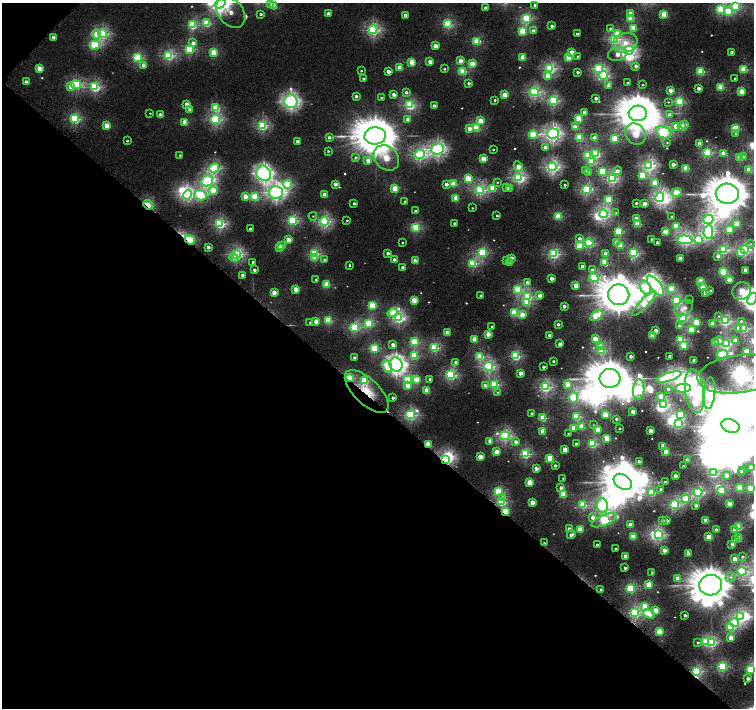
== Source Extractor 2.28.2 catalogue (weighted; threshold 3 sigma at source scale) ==
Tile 9 of 4 x 4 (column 1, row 3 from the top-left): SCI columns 24-1526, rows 1659-3069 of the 6052 x 6055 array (HDU 1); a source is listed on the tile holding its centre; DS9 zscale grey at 2 x 2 block average (1 PNG px = mean of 2 x 2 image px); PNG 756 x 710 px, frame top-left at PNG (2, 3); each listed source drawn as its Kron ellipse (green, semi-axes under 4 px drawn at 4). Shown black and unused: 44% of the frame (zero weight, under 4 of 8 exposures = <1% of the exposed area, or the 3 px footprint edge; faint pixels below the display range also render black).
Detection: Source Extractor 2.28.2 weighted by HDU 2 'WHT'; one run over the whole footprint, this tile lists its part. Background 4.05e-04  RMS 0.0014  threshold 0.00554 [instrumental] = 3 sigma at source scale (4.09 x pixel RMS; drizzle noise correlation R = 1.36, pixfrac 0.8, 0.0396/0.0396 arcsec/px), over >= 5 px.
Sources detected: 602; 12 too faint to see at this stretch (2 x 2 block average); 40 inside a brighter object's white glare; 1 long thin detection or spike segment (spike, bleed or trail) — neither listed nor drawn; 8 inside a brighter listed object's ellipse — not listed separately; of the other 541, all 500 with FLUX_AUTO >= 0.327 (the completeness limit of this list) listed and drawn (41 fainter detections not listed), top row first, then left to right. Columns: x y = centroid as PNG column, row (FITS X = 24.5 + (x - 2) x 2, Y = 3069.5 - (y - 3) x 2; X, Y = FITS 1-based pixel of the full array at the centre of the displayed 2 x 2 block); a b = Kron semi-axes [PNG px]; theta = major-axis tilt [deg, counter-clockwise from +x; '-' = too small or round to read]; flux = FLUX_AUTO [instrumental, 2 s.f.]
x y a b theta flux
220 4 6 4 33 120
271 4 4 3 - 1
535 5 2 2 - 1.4
274 6 3 3 - 14
735 6 4 4 - 36
485 8 2 2 - 2
721 9 4 3 - 33
728 11 4 4 - 11
231 12 17 12 -52 5.6
328 13 2 2 - 2.4
630 13 3 2 - 3.2
261 14 2 2 - 0.93
664 14 3 3 - 14
405 15 2 2 - 1.8
526 18 4 4 - 38
631 18 3 3 - 15
207 23 3 3 - 19
448 24 3 3 - 30
193 25 3 3 - 26
552 26 2 2 - 2
633 28 3 3 - 13
610 29 3 3 - 1
373 30 4 4 - 56
522 31 3 3 - 19
534 31 3 3 - 2.8
617 33 4 3 - 8.7
97 34 4 4 - 6.7
103 34 4 4 - 45
577 34 2 2 - 1.4
53 37 3 2 - 2.3
614 39 4 3 - 40
477 41 3 3 - 23
193 43 3 3 - 3
625 43 12 9 16 8.2
95 45 5 4 - 31
435 46 3 3 - 6.3
189 49 3 3 - 30
629 50 5 4 - 56
572 52 3 3 - 5.3
732 52 2 2 - 2.5
214 53 3 3 - 17
617 54 10 6 16 5.7
169 55 4 3 - 43
577 56 3 3 - 0.44
137 57 4 3 - 31
523 57 3 3 - 12
569 57 3 3 - 13
430 61 3 2 - 4.4
460 61 3 3 - 4.7
412 62 3 3 - 12
472 64 3 3 - 8.8
144 65 3 3 - 4.4
636 66 2 2 - 2
39 68 3 3 - 7.5
400 68 3 3 - 8.3
550 68 4 3 - 50
598 68 4 3 - 36
444 69 2 2 - 0.74
744 69 3 3 - 20
361 71 2 2 - 0.49
388 71 3 2 - 3.3
463 71 3 3 - 21
578 72 2 2 - 1.5
701 72 3 3 - 21
604 75 4 4 - 38
548 76 3 3 - 5.8
363 78 2 2 - 0.74
735 79 2 2 - 0.87
26 82 3 3 - 3.8
469 83 2 2 - 1.3
628 83 2 2 - 0.81
76 85 5 3 - 34
608 85 3 2 - 2.5
643 85 2 2 - 0.4
71 87 3 3 - 6.5
95 87 4 3 - 40
721 87 3 3 - 15
699 88 2 2 - 2.9
671 90 2 2 - 5.2
406 92 3 3 - 1.4
534 92 4 4 - 53
742 92 3 3 - 13
394 94 2 2 - 3.4
505 95 3 3 - 12
356 96 2 2 - 1.6
381 98 2 2 - 0.47
596 98 2 2 - 2.2
495 100 2 2 - 0.75
291 101 7 6 - 110
553 101 4 3 - 44
668 102 4 3 - 0.45
679 102 3 3 - 33
187 104 3 2 - 4
410 105 4 3 - 42
434 106 2 2 - 2
216 108 4 3 - 17
190 110 3 2 - 3.2
584 112 2 2 - 3.2
150 113 2 2 - 0.33
638 113 9 8 - 1500
161 115 3 3 - 4.9
669 115 3 3 - 3.1
75 119 4 3 - 35
215 119 4 4 - 48
408 119 2 2 - 3
579 119 3 3 - 15
480 121 3 3 - 12
185 122 3 3 - 9.4
685 124 4 3 - 1.3
262 125 4 3 - 43
107 126 3 3 - 11
676 126 3 3 - 4.8
681 126 3 3 - 23
575 127 3 3 - 4.8
469 128 3 3 - 4.2
476 128 3 3 - 16
736 129 3 3 - 22
664 132 8 5 -27 52
736 133 3 3 - 0.75
553 134 6 5 - 100
635 134 11 9 -52 19
533 135 4 3 - 26
375 136 11 8 5 1900
329 137 3 3 - 1.3
579 138 3 3 - 20
595 138 3 3 - 6.3
615 139 3 3 - 23
127 141 2 2 - 0.67
297 141 2 2 - 2.4
667 143 3 3 - 0.36
700 143 2 2 - 5.3
545 147 3 2 - 4.5
438 149 6 5 - 95
493 149 2 2 - 0.66
328 151 3 2 - 0.61
707 152 4 3 - 37
723 153 3 2 - 8.9
420 154 5 4 - 58
596 154 3 3 - 27
180 155 2 2 - 0.48
588 156 3 3 - 18
744 157 3 3 - 1.4
355 158 3 3 - 0.93
386 158 14 11 -45 18
740 158 3 3 - 13
483 159 3 3 - 11
368 160 3 3 - 3.6
591 162 3 3 - 15
673 164 2 2 - 3.4
649 165 4 4 - 69
518 167 5 3 - 6.8
552 167 4 4 - 78
214 168 5 4 - 45
686 168 3 3 - 16
749 170 3 3 - 10
585 171 3 2 - 5.6
602 171 3 3 - 19
617 171 5 3 - 2.8
589 172 3 3 - 1.6
264 173 8 7 - 130
642 175 3 3 - 17
518 177 4 3 - 53
468 179 3 3 - 18
612 179 4 3 - 51
207 181 6 5 - 57
497 182 4 3 - 0.48
655 183 3 3 - 15
288 184 4 4 - 30
335 184 2 2 - 3.4
446 184 3 3 - 2.3
453 184 3 3 - 11
565 185 2 2 - 0.75
493 188 4 3 - 17
507 188 3 2 - 2.1
510 188 3 3 - 0.48
395 189 3 3 - 18
586 189 3 3 - 50
480 190 4 4 - 47
213 191 5 4 - 17
276 192 7 6 - 110
676 192 5 3 - 16
727 194 11 10 - 1800
187 195 5 4 - 41
200 195 6 5 - 37
324 195 3 3 - 6.6
245 196 3 3 - 6
255 197 3 3 - 22
660 197 5 4 - 57
456 198 3 3 - 8.4
609 200 4 3 - 25
405 202 2 2 - 1.1
354 203 2 2 - 1.1
636 203 2 2 - 1.1
644 204 3 2 - 5.7
148 205 5 3 - 17
472 208 2 2 - 0.43
415 211 2 2 - 0.98
616 213 4 3 - 0.45
604 214 4 4 - 56
313 216 4 3 - 0.41
497 216 2 2 - 0.68
558 216 3 3 - 21
671 216 2 2 - 0.53
636 219 3 3 - 4.8
708 219 5 4 - 58
293 220 4 3 - 38
347 220 2 2 - 0.48
324 221 4 4 - 55
454 223 2 2 - 0.94
220 224 4 3 - 46
638 224 3 3 - 16
737 224 3 3 - 12
676 226 3 3 - 18
416 227 3 3 - 28
250 229 2 2 - 1.7
729 230 3 3 - 14
618 231 3 3 - 26
665 232 3 3 - 9.5
708 232 7 5 84 60
579 238 3 3 - 1.7
652 239 2 2 - 1.1
699 239 4 4 - 29
190 240 5 3 - 22
288 240 3 2 - 5.9
685 240 7 4 -6 66
657 242 2 2 - 0.93
402 243 2 2 - 0.46
589 243 4 3 - 34
617 243 3 3 - 11
751 244 4 4 - 0.57
282 245 3 2 - 2
620 245 3 3 - 5.4
579 246 3 3 - 16
208 247 2 2 - 2.4
280 248 3 3 - 10
745 249 4 3 - 54
723 250 4 3 - 43
741 252 4 3 - 14
315 253 3 3 - 32
388 253 2 2 - 1.8
482 253 4 3 - 35
634 253 3 3 - 41
237 254 4 4 - 57
554 254 4 3 - 47
605 254 3 2 - 5.7
718 256 3 2 - 2.4
234 258 4 4 - 2.2
315 258 3 3 - 5.1
511 258 3 2 - 3.9
680 258 2 2 - 6
324 259 3 3 - 0.65
395 260 3 2 - 3.7
415 261 3 3 - 6.9
506 261 3 2 - 2.8
253 262 2 2 - 1.2
510 262 3 3 - 1.4
605 262 4 3 - 14
473 263 4 3 - 28
349 265 3 2 - 0.5
582 267 2 2 - 3.2
403 268 2 2 - 3
254 270 2 2 - 1.8
592 270 3 3 - 0.69
746 270 2 2 - 6.8
723 272 4 3 - 30
243 275 2 2 - 2.7
594 277 5 3 - 27
551 278 2 2 - 3.4
316 279 2 2 - 0.79
729 280 3 3 - 6.8
701 281 3 3 - 15
527 282 3 3 - 2.5
326 284 3 3 - 15
655 285 12 5 -53 70
576 286 3 3 - 8.6
702 287 3 3 - 9
645 288 8 5 -61 16
296 289 3 3 - 8.9
518 289 4 3 - 28
671 289 3 3 - 19
710 291 2 2 - 0.89
742 291 9 8 - 15
274 292 3 3 - 5.3
705 292 2 2 - 3.9
540 295 3 3 - 3.9
619 295 11 10 - 1700
481 296 2 2 - 1.4
528 297 4 3 - 31
752 299 6 3 67 57
414 300 3 3 - 9.9
689 300 3 2 - 0.47
677 301 4 3 - 41
527 303 4 3 - 12
644 303 16 4 46 30
372 305 3 3 - 19
564 306 2 2 - 2
684 308 10 7 34 3.9
393 312 5 3 - 14
515 313 3 3 - 21
522 315 3 3 - 6.4
596 316 7 3 37 26
719 316 4 3 - 0.52
682 317 4 3 - 50
399 318 4 4 - 50
328 320 3 3 - 19
316 321 3 3 - 6.1
725 321 4 3 - 50
741 321 4 3 - 0.65
696 322 3 3 - 17
310 323 3 2 - 0.35
369 323 3 3 - 28
558 324 2 2 - 1.3
712 324 3 2 - 6.3
679 326 4 4 - 0.79
354 327 4 3 - 37
492 327 2 2 - 0.96
738 328 3 3 - 4
744 328 3 3 - 33
691 330 3 3 - 10
656 331 2 2 - 3.6
447 333 3 2 - 6.3
488 334 3 3 - 5.4
549 335 2 2 - 1.5
652 336 3 3 - 10
474 339 3 3 - 9.3
595 339 3 3 - 10
681 339 3 3 - 20
735 340 3 3 - 4
719 341 4 3 - 3.7
414 342 3 3 - 25
715 343 3 3 - 8.3
727 343 3 3 - 44
560 344 3 2 - 3.4
393 345 3 2 - 4.9
684 345 3 3 - 19
600 347 3 3 - 9.2
374 348 3 3 - 27
435 348 3 3 - 31
601 350 3 3 - 27
746 352 3 3 - 12
722 354 6 3 11 39
414 356 3 3 - 20
480 356 3 3 - 19
516 356 3 3 - 33
631 356 2 2 - 2.2
670 356 2 2 - 2.2
355 358 2 2 - 2.2
553 361 2 2 - 0.85
694 361 2 2 - 3.9
456 362 2 2 - 2.1
396 364 7 6 - 150
387 366 6 4 -69 10
488 366 4 4 - 51
543 367 2 2 - 1.5
520 373 3 2 - 4.1
740 374 42 19 7 160
451 375 4 3 - 46
669 377 13 4 18 71
349 378 3 2 - 19
610 378 10 9 - 1700
416 379 3 3 - 7.9
430 379 2 2 - 1.3
408 380 3 3 - 26
365 381 3 3 - 16
494 384 3 3 - 32
568 384 3 3 - 11
485 385 3 3 - 1.4
408 386 3 3 - 5.7
545 387 4 4 - 52
683 388 8 3 2 51
668 389 4 3 - 0.98
639 390 10 5 86 52
367 391 28 12 -44 13
427 391 3 3 - 9.9
695 391 22 9 -83 110
498 392 4 3 - 0.49
709 393 16 6 84 66
661 396 4 3 - 6.6
573 397 5 4 - 33
393 398 2 2 - 1.5
664 404 4 3 - 45
633 412 2 2 - 5.9
531 413 2 2 - 0.9
411 415 4 4 - 51
605 415 3 3 - 13
681 415 4 3 - 12
577 417 3 3 - 25
543 418 3 3 - 16
616 419 2 2 - 1.3
678 424 3 3 - 32
594 425 3 2 - 0.35
730 426 9 6 -20 810
582 427 3 3 - 13
573 428 3 3 - 6.3
619 428 2 2 - 0.53
597 429 3 3 - 8.4
543 431 3 3 - 9.3
650 431 2 2 - 5.2
568 434 2 2 - 0.73
505 436 5 4 - 56
607 438 3 3 - 12
490 441 3 3 - 4.7
516 442 3 3 - 3
576 443 2 2 - 0.75
428 444 3 2 - 9.2
592 444 3 3 - 29
663 446 3 2 - 5.7
565 449 3 2 - 7.2
497 452 3 3 - 9.3
666 452 3 3 - 10
525 454 3 3 - 37
480 457 3 3 - 7.1
550 458 3 3 - 17
445 459 4 3 - 47
687 460 3 2 - 1.5
639 461 2 2 - 2
555 465 2 2 - 1.1
683 466 2 2 - 0.59
536 468 2 2 - 3.9
751 468 3 3 - 5.9
743 470 3 3 - 1.9
741 472 3 2 - 1.5
713 473 4 3 - 33
726 475 3 3 - 3.6
675 476 2 2 - 4.3
563 478 2 2 - 0.33
665 481 3 2 - 0.41
529 482 3 3 - 12
623 482 10 7 -34 1500
561 488 3 2 - 2.2
740 488 3 3 - 22
750 488 4 3 - 6.7
661 489 2 2 - 1.6
722 490 3 3 - 20
498 491 3 3 - 23
698 492 4 4 - 54
652 493 3 3 - 20
563 494 3 3 - 14
503 498 4 3 - 2.3
686 499 4 3 - 24
501 502 3 3 - 26
532 502 3 3 - 6.6
674 504 5 3 - 43
729 504 3 3 - 8.9
583 505 3 3 - 22
602 505 7 5 -84 52
696 505 2 2 - 1.9
505 511 3 2 - 14
593 517 3 3 - 3.2
604 520 13 5 22 47
667 520 2 2 - 2.3
662 521 2 2 - 2.4
706 521 3 2 - 7.7
630 525 3 2 - 5.2
738 527 3 3 - 18
569 529 3 2 - 3.4
580 529 3 3 - 10
716 530 2 2 - 2.1
734 530 3 3 - 3.8
571 535 4 3 - 2.1
658 535 4 4 - 38
633 537 3 3 - 12
709 537 3 3 - 14
739 538 3 3 - 6
736 540 3 2 - 3
544 543 3 2 - 0.47
732 544 2 2 - 2.9
597 545 2 2 - 1.2
615 548 2 2 - 0.42
664 550 2 2 - 5
688 553 3 2 - 2.8
625 556 2 2 - 4.1
742 557 3 2 - 0.93
735 559 3 3 - 6.8
625 568 2 2 - 1.4
742 571 4 3 - 43
652 573 3 2 - 0.38
731 577 5 5 - 1.2
678 579 3 3 - 5.9
649 585 3 3 - 17
711 585 11 10 - 1700
601 589 2 2 - 1.2
630 589 3 3 - 33
645 606 3 3 - 12
656 610 3 3 - 8
635 612 4 4 - 43
649 614 6 3 -29 13
685 615 2 2 - 1.6
740 617 4 4 - 42
734 623 4 4 - 22
731 627 3 3 - 22
659 632 3 3 - 14
731 638 3 3 - 6.5
706 642 3 3 - 19
712 642 4 3 - 38
698 643 3 3 - 0.88
722 667 3 3 - 40
751 670 4 3 - 27
697 671 4 3 - 41
748 679 3 3 - 2.2
Overlapping masked pixels (flux is a lower limit): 9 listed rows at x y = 148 205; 190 240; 349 378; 367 391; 428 444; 445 459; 505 511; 635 612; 697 671
Isophote crosses this tile's border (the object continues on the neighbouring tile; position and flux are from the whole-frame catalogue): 13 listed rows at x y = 220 4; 271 4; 274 6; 735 6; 721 9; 231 12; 727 194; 742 291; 752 299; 740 374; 751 468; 750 488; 751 670